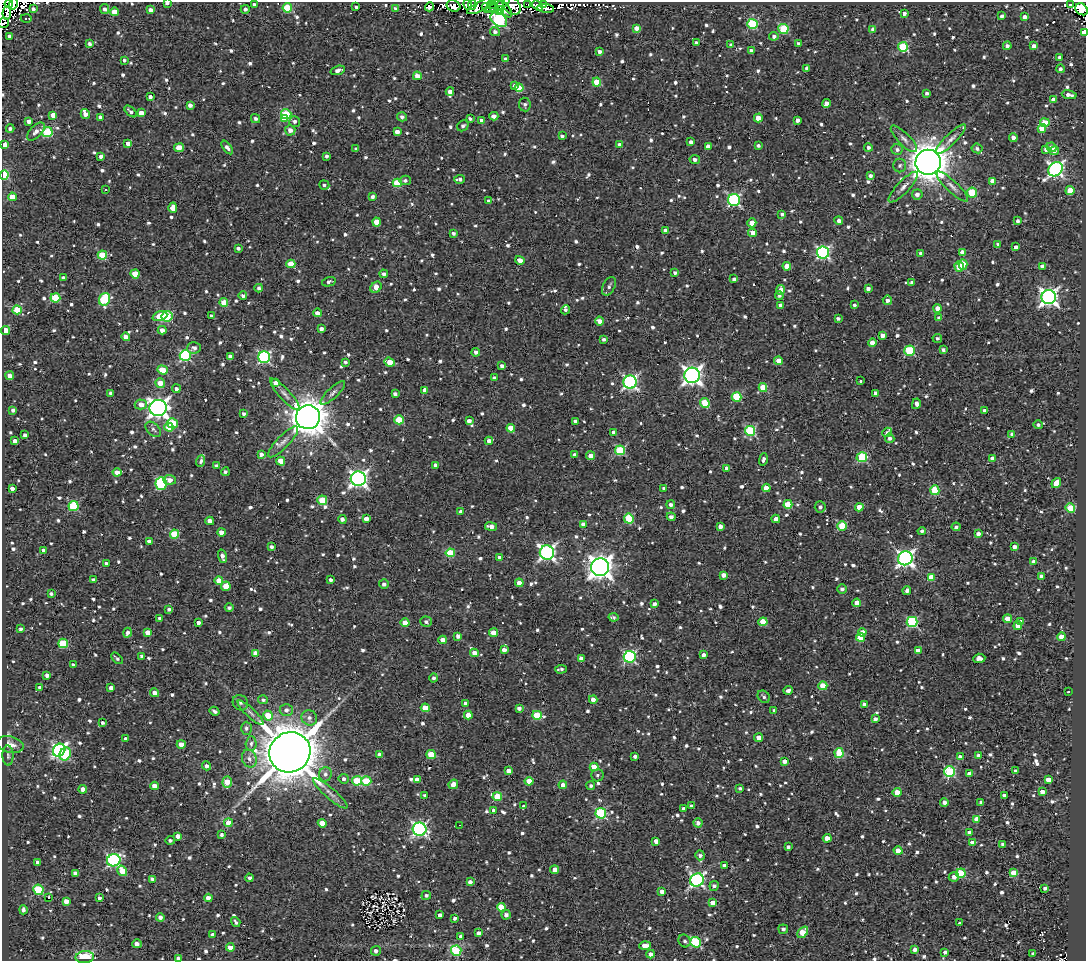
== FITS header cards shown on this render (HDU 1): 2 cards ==
NAXIS1  =                 1084
NAXIS2  =                  959

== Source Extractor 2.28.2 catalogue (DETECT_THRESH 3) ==
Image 1084 x 959 px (HDU 1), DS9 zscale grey, 1 PNG px = 1 image px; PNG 1088 x 963 px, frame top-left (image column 1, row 959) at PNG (2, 2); each listed source drawn as its Kron ellipse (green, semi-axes under 4 px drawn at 4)
Background 2.56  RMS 4.9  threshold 14.7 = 3 sigma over >= 5 px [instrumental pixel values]
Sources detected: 1219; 6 with non-positive FLUX_AUTO (blend fragments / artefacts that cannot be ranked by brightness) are neither listed nor drawn; of the other 1213, the 500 brightest by FLUX_AUTO listed and drawn (713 fainter detections omitted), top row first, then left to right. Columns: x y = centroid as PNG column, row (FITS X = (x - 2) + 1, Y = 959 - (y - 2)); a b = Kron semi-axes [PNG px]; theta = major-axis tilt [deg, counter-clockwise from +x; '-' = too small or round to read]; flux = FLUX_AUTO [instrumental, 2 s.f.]
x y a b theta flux
14 3 6 3 78 5.9e+03
167 3 4 3 - 2.1e+03
9 4 4 3 - 7.9e+03
472 4 5 4 - 4.6e+03
491 4 3 3 - 2.1e+03
528 4 3 2 - 1.4e+03
544 4 3 3 - 1.1e+04
254 5 4 3 - 1.1e+03
468 5 5 4 - 6.3e+03
482 5 16 5 27 6.9e+03
497 5 14 5 25 2.2e+03
1070 5 3 3 - 2.1e+03
454 6 7 5 -22 3.2e+03
512 6 10 7 -48 1.0e+04
537 6 6 3 -36 8.0e+03
356 7 3 3 - 8.0e+02
429 7 4 4 - 1.6e+03
287 8 5 5 - 1.2e+04
395 8 4 4 - 8.4e+02
486 8 5 3 - 3.7e+03
546 8 8 4 -6 1.2e+03
33 9 4 3 - 1.2e+03
105 9 5 4 - 1.2e+03
245 9 4 4 - 9.8e+02
505 9 10 5 -50 2.0e+03
1081 9 7 5 -44 4.3e+04
150 10 4 4 - 1.9e+03
499 11 4 3 - 2.0e+03
114 12 4 4 - 4.9e+03
7 13 6 3 87 2.9e+03
904 13 3 3 - 1.0e+03
1002 16 4 3 - 9.4e+02
1025 17 4 3 - 1.7e+03
26 18 5 3 - 9.0e+02
499 19 9 6 -37 5.8e+04
4 23 5 5 - 1.5e+04
752 24 5 5 - 2.3e+04
637 28 4 4 - 2.4e+03
783 29 5 5 - 2.0e+04
873 29 4 4 - 2.1e+03
495 32 5 4 - 1.1e+03
1084 32 4 3 - 6.5e+03
10 36 4 3 - 1.3e+03
774 36 4 4 - 1.2e+03
696 43 4 4 - 1.2e+03
798 43 3 3 - 8.3e+02
90 44 4 4 - 1.0e+03
731 45 4 3 - 9.3e+02
1007 46 4 4 - 1.3e+03
1034 46 4 4 - 1.8e+03
903 47 5 5 - 2.2e+04
751 51 4 4 - 1.6e+03
599 52 4 4 - 1.1e+03
1060 57 4 3 - 1.2e+03
506 59 4 3 - 1.9e+03
124 60 3 3 - 8.3e+02
807 68 4 4 - 1.3e+03
1060 69 4 4 - 9.5e+02
338 70 7 4 18 1.7e+03
417 76 4 4 - 3.2e+03
597 82 4 4 - 8.1e+03
514 85 4 3 - 1.3e+03
519 88 4 4 - 9.9e+03
450 91 4 4 - 1.7e+03
927 93 3 3 - 8.9e+02
1069 95 7 3 -11 1.8e+03
150 97 4 3 - 1.3e+03
1053 100 4 4 - 2.8e+03
826 103 4 4 - 2.8e+03
525 104 7 6 - 8.0e+02
190 105 4 4 - 1.5e+03
131 111 7 4 -42 1.2e+03
141 113 4 4 - 2.4e+03
85 114 5 4 - 2.1e+03
286 114 5 5 - 2.0e+04
53 115 4 4 - 3.1e+03
494 116 4 4 - 1.5e+03
100 117 4 3 - 9.8e+02
402 117 5 4 - 1.1e+03
758 118 4 4 - 3.9e+03
256 119 5 4 - 9.7e+02
284 119 4 4 - 4.6e+03
470 119 4 3 - 9.6e+02
482 120 4 4 - 1.3e+03
797 120 4 3 - 1.5e+03
29 121 4 3 - 1.7e+03
295 121 5 5 - 1.2e+03
1045 123 5 4 - 1.0e+04
463 126 6 5 - 8.5e+02
1042 128 4 4 - 5.3e+03
10 129 4 4 - 9.6e+02
290 130 5 5 - 2.0e+03
36 132 11 6 46 2.1e+03
47 132 5 5 - 1.9e+04
397 132 4 4 - 2.4e+03
562 136 4 3 - 8.7e+02
1013 138 4 4 - 1.6e+03
904 139 17 6 -45 1.8e+03
951 139 20 5 44 1.9e+03
691 142 4 4 - 1.4e+03
128 143 4 4 - 2.4e+03
4 145 4 4 - 2.2e+03
620 145 4 4 - 2.6e+03
708 146 4 4 - 2.7e+03
758 146 4 3 - 8.0e+02
227 147 8 4 -52 1.4e+03
868 147 4 4 - 9.8e+02
1051 147 5 4 - 2.4e+03
179 148 5 4 - 5.8e+03
977 148 5 4 - 1.0e+03
356 149 4 3 - 8.0e+02
1046 149 4 4 - 1.5e+03
897 150 5 5 - 1.2e+03
1054 151 5 4 - 1.3e+03
101 156 4 3 - 1.4e+03
327 156 3 3 - 1.0e+03
695 159 5 4 - 1.1e+03
928 162 13 12 - 7.9e+05
900 166 7 6 - 9.7e+02
1055 169 8 6 44 9.5e+04
4 175 5 4 - 2.2e+04
870 176 4 4 - 1.2e+03
459 179 5 4 - 1.1e+03
405 180 5 4 - 9.6e+02
992 181 4 4 - 3.2e+03
397 183 4 4 - 1.1e+04
324 185 5 4 - 8.5e+02
952 186 21 5 -43 2.2e+03
903 187 20 6 46 2.4e+03
106 190 3 2 - 1.0e+03
1070 190 4 4 - 7.7e+03
972 193 5 5 - 1.7e+04
917 194 5 5 - 1.5e+03
12 197 4 4 - 5.6e+03
372 197 4 3 - 1.0e+03
734 200 6 6 - 5.0e+04
489 201 4 4 - 1.3e+03
173 208 5 4 - 2.7e+03
782 214 4 4 - 9.2e+02
839 221 4 4 - 1.5e+03
1018 221 4 3 - 1.1e+03
377 222 4 4 - 4.2e+03
752 223 4 4 - 3.5e+03
666 230 4 3 - 1.9e+03
453 233 3 3 - 9.5e+02
753 233 4 4 - 3.1e+03
998 244 4 3 - 8.3e+02
1016 247 4 3 - 1.6e+03
238 248 4 3 - 9.4e+02
823 252 6 6 - 5.9e+04
962 252 4 4 - 2.8e+03
920 253 3 3 - 8.2e+02
102 255 4 4 - 1.3e+04
520 260 5 4 - 2.8e+03
291 264 4 4 - 8.5e+03
963 264 5 4 - 5.7e+03
787 266 4 4 - 3.2e+03
1042 266 4 3 - 1.7e+03
959 267 5 4 - 7.8e+03
675 273 4 3 - 8.6e+02
135 274 4 4 - 6.5e+03
384 274 4 4 - 1.2e+03
63 278 4 3 - 8.0e+02
734 279 4 3 - 1.1e+03
329 282 7 4 15 1.0e+03
912 282 4 4 - 8.7e+02
609 286 10 6 62 1.0e+03
376 287 6 5 - 4.1e+03
259 288 4 4 - 9.5e+02
868 288 4 3 - 1.3e+03
781 290 5 4 - 2.9e+03
779 295 4 4 - 1.0e+03
243 296 4 3 - 8.9e+02
1049 297 7 7 - 1.5e+05
55 298 5 4 - 1.5e+04
104 299 6 5 - 2.4e+04
887 300 5 4 - 1.4e+03
224 302 4 4 - 7.0e+03
780 305 4 3 - 1.1e+03
854 305 3 3 - 9.1e+02
938 308 4 4 - 2.8e+03
17 310 4 4 - 1.1e+04
565 310 4 4 - 8.6e+02
318 313 4 3 - 1.6e+03
160 316 7 4 20 5.9e+03
167 316 5 5 - 2.3e+04
211 316 3 3 - 8.3e+02
939 318 4 3 - 1.3e+03
838 319 3 3 - 9.2e+02
599 321 4 4 - 2.6e+03
321 329 4 3 - 1.3e+03
6 330 4 4 - 5.2e+03
162 330 4 4 - 1.9e+03
882 335 4 4 - 2.4e+03
126 337 4 4 - 2.1e+03
937 338 5 4 - 8.4e+02
604 339 3 3 - 8.0e+02
872 343 4 4 - 2.7e+03
194 348 7 6 - 1.1e+03
943 350 4 3 - 8.3e+02
909 351 5 5 - 2.4e+04
476 352 4 4 - 1.3e+03
185 356 5 5 - 3.9e+04
230 356 4 4 - 1.6e+03
264 357 6 6 - 5.0e+04
779 361 4 4 - 3.7e+03
346 362 3 3 - 8.1e+02
389 362 5 4 - 5.0e+03
502 366 4 3 - 1.4e+03
162 370 5 4 - 9.4e+03
692 375 8 7 - 1.6e+05
10 376 4 4 - 2.0e+03
494 378 4 4 - 8.2e+02
860 381 3 3 - 1.5e+03
630 382 6 6 - 8.0e+04
160 383 5 4 - 3.9e+03
275 383 4 4 - 2.0e+03
763 388 4 4 - 9.1e+03
176 389 4 4 - 1.0e+03
425 390 4 4 - 2.5e+03
111 393 4 3 - 9.9e+02
333 393 16 5 44 1.3e+03
875 393 3 3 - 1.3e+03
285 394 21 5 -47 1.9e+03
395 394 4 3 - 1.0e+03
736 397 5 4 - 1.8e+04
705 403 5 4 - 9.6e+03
141 404 6 5 - 2.9e+03
916 404 5 4 - 1.7e+03
158 408 8 8 - 1.8e+05
13 410 4 4 - 1.1e+03
984 410 4 3 - 1.2e+03
244 414 4 4 - 8.4e+02
308 417 12 12 - 7.1e+05
399 420 4 4 - 1.2e+04
469 421 4 3 - 1.5e+03
575 421 4 4 - 8.9e+02
173 423 5 4 - 1.3e+04
1038 425 5 4 - 8.7e+02
169 427 5 4 - 6.3e+03
511 428 4 4 - 6.3e+03
153 429 9 6 -44 1.1e+03
750 431 5 5 - 2.8e+04
614 432 4 4 - 2.5e+03
887 432 5 4 - 9.4e+02
1012 434 4 4 - 1.3e+03
25 435 4 3 - 9.9e+02
890 438 4 4 - 1.3e+03
15 441 4 4 - 2.5e+03
489 441 4 3 - 1.7e+03
283 442 20 6 46 2.3e+03
620 450 5 5 - 2.3e+04
261 454 4 4 - 1.6e+03
575 455 4 4 - 1.5e+03
590 456 4 4 - 2.8e+03
862 457 5 5 - 2.1e+04
763 459 6 4 77 1.1e+03
993 459 4 4 - 3.3e+03
201 461 6 4 70 8.1e+02
281 461 4 4 - 5.3e+03
436 465 4 4 - 2.0e+03
217 466 4 3 - 1.4e+03
727 468 4 3 - 2.0e+03
117 472 4 4 - 2.8e+03
225 472 4 3 - 9.7e+02
358 479 7 7 - 1.3e+05
170 480 6 5 - 2.5e+03
1056 483 5 4 - 4.7e+03
161 484 6 5 - 3.1e+04
12 488 4 4 - 1.9e+03
664 488 4 3 - 9.7e+02
766 488 4 4 - 5.0e+03
935 490 5 4 - 1.6e+04
322 500 5 4 - 1.2e+04
788 504 4 4 - 1.1e+04
671 505 4 4 - 1.2e+03
74 506 5 5 - 2.0e+04
820 507 5 5 - 9.6e+02
859 507 4 4 - 3.8e+03
1070 508 5 4 - 1.4e+04
461 512 4 3 - 1.4e+03
671 517 4 4 - 1.3e+03
342 519 4 4 - 1.5e+03
366 519 4 3 - 1.9e+03
629 519 5 5 - 1.7e+04
776 519 4 4 - 3.3e+03
210 521 4 4 - 2.7e+03
583 524 4 4 - 2.3e+03
491 526 6 4 -9 2.7e+03
720 526 4 4 - 1.9e+03
842 526 5 4 - 1.3e+04
956 527 4 3 - 8.5e+02
922 531 4 4 - 9.1e+02
221 532 4 4 - 3.5e+03
175 534 4 4 - 1.1e+04
978 534 4 4 - 1.6e+03
149 541 4 3 - 9.8e+02
272 547 4 4 - 9.4e+02
1014 547 4 3 - 1.8e+03
43 551 4 4 - 2.2e+03
547 552 7 7 - 1.0e+05
450 553 4 4 - 1.3e+04
222 556 7 3 -73 1.7e+03
500 558 4 3 - 1.8e+03
905 558 7 7 - 1.3e+05
1034 562 4 3 - 2.4e+03
106 563 3 3 - 1.0e+03
600 567 9 9 - 3.1e+05
723 575 4 4 - 2.1e+03
1041 576 4 4 - 2.2e+03
931 577 4 4 - 3.9e+03
93 580 4 3 - 8.7e+02
331 580 3 3 - 1.0e+03
219 581 4 4 - 4.8e+03
519 583 4 4 - 3.5e+03
384 584 5 4 - 1.3e+03
226 586 5 4 - 5.0e+03
842 589 5 4 - 1.3e+03
907 590 4 3 - 1.2e+03
51 594 4 3 - 8.9e+02
857 603 4 4 - 4.4e+03
654 604 4 4 - 1.2e+03
229 607 4 4 - 9.1e+02
169 609 4 3 - 8.1e+02
613 617 5 3 - 8.1e+02
160 618 4 3 - 1.2e+03
1008 619 4 4 - 5.9e+03
1021 621 4 3 - 1.2e+03
405 622 4 4 - 4.4e+03
426 622 6 5 - 8.5e+02
763 622 4 4 - 9.3e+03
912 622 5 5 - 3.1e+04
198 623 4 3 - 1.4e+03
1018 626 4 4 - 3.0e+03
20 629 3 3 - 8.8e+02
148 632 4 4 - 3.5e+03
862 632 4 4 - 2.7e+03
127 633 5 4 - 1.3e+03
494 633 4 4 - 5.2e+03
458 636 4 4 - 1.6e+03
860 637 4 4 - 9.1e+03
1061 637 4 4 - 4.1e+03
443 640 4 4 - 2.9e+03
63 643 5 4 - 1.5e+04
504 650 4 4 - 2.0e+03
918 651 4 4 - 3.1e+03
255 653 4 4 - 2.1e+03
474 653 4 4 - 2.6e+03
704 655 4 3 - 1.4e+03
142 656 4 4 - 8.8e+02
630 657 6 6 - 4.3e+04
117 658 7 4 -43 8.0e+02
581 658 4 4 - 2.0e+03
979 658 6 4 5 1.7e+03
73 665 4 3 - 1.1e+03
561 669 6 3 6 9.2e+02
47 675 4 3 - 1.7e+03
434 678 4 4 - 9.7e+02
823 686 4 4 - 8.1e+03
40 687 4 3 - 1.3e+03
111 688 4 4 - 1.2e+03
788 690 5 3 - 1.2e+03
1068 692 3 3 - 2.0e+03
155 693 4 4 - 2.3e+03
764 697 7 5 -46 8.3e+02
593 699 4 4 - 2.2e+03
263 700 5 4 - 8.1e+02
240 703 8 7 - 1.1e+03
465 703 4 4 - 1.7e+03
864 704 4 3 - 1.5e+03
425 708 4 4 - 6.5e+03
519 708 4 3 - 1.4e+03
286 710 6 6 - 1.3e+03
215 711 5 3 - 9.7e+02
774 711 3 3 - 8.8e+02
251 713 17 4 -43 1.6e+03
468 715 4 4 - 4.3e+03
537 715 5 4 - 1.3e+04
268 716 5 4 - 6.7e+03
309 718 8 7 - 1.5e+03
875 719 4 3 - 1.2e+03
103 723 4 4 - 9.3e+02
246 728 6 5 - 1.1e+03
758 738 4 4 - 2.3e+03
125 739 3 3 - 8.9e+02
181 744 4 4 - 4.2e+03
251 744 7 5 87 1.2e+03
10 745 13 8 -14 3.0e+03
59 750 7 5 51 6.6e+04
290 752 21 20 - 1.6e+06
839 753 5 4 - 1.2e+04
65 754 7 5 66 2.4e+04
380 754 4 4 - 1.7e+03
431 755 4 4 - 9.6e+03
978 755 4 3 - 1.3e+03
8 756 10 5 -89 8.1e+02
635 756 3 3 - 9.7e+02
960 757 4 4 - 1.9e+03
249 759 9 7 -68 1.8e+03
784 761 4 4 - 1.8e+03
206 766 4 4 - 1.2e+03
594 767 4 4 - 6.8e+03
508 771 4 4 - 2.5e+03
1015 771 4 4 - 1.9e+03
949 772 5 5 - 2.8e+04
325 774 7 6 - 1.3e+03
969 774 4 4 - 3.0e+03
597 775 6 6 - 8.3e+02
344 779 5 5 - 1.0e+03
1048 779 4 4 - 3.8e+03
417 780 4 4 - 2.6e+03
357 781 5 4 - 1.3e+04
366 781 5 5 - 1.3e+04
529 781 4 4 - 5.9e+03
227 782 6 4 87 6.7e+03
453 784 5 4 - 2.8e+03
563 785 4 4 - 2.2e+03
154 786 4 4 - 2.6e+03
591 786 4 4 - 8.1e+02
740 788 4 3 - 8.1e+02
83 789 4 4 - 2.8e+03
897 792 4 4 - 4.6e+03
1042 792 4 4 - 2.8e+03
330 793 22 5 -41 2.1e+03
425 795 4 3 - 8.0e+02
497 796 4 4 - 1.0e+04
1004 796 4 4 - 1.5e+03
944 802 4 4 - 1.5e+03
981 803 4 3 - 1.6e+03
523 806 3 3 - 7.9e+03
691 806 3 3 - 8.8e+02
683 809 3 3 - 8.7e+02
493 810 4 3 - 8.6e+02
601 813 5 5 - 3.2e+04
977 819 4 4 - 3.2e+03
228 823 4 4 - 6.3e+03
322 823 4 4 - 3.8e+03
698 823 4 4 - 1.4e+03
459 825 3 2 - 1.1e+03
420 829 7 6 - 8.5e+04
970 833 4 4 - 2.9e+03
222 835 4 3 - 9.3e+02
178 836 4 4 - 2.3e+03
827 838 4 4 - 3.7e+03
170 840 4 4 - 8.9e+02
656 841 4 4 - 2.6e+03
972 843 4 4 - 2.2e+03
1003 844 4 3 - 1.0e+03
788 847 4 4 - 9.3e+02
898 851 4 4 - 4.5e+03
700 855 5 4 - 1.1e+03
114 860 7 6 - 6.8e+04
38 862 4 3 - 1.5e+03
725 866 4 3 - 1.9e+03
555 870 4 4 - 2.8e+03
122 871 6 4 -56 4.7e+03
75 873 4 4 - 2.0e+03
961 873 5 4 - 1.7e+04
1014 873 4 4 - 8.7e+03
954 877 5 5 - 1.8e+03
249 878 4 4 - 1.1e+03
152 879 4 3 - 9.7e+02
697 880 7 6 - 8.0e+04
470 882 4 3 - 1.5e+03
714 886 5 4 - 1.1e+03
1045 888 4 3 - 9.6e+02
38 890 5 5 - 2.3e+04
662 891 4 4 - 1.8e+03
426 895 5 4 - 8.4e+02
49 898 3 3 - 1.9e+03
99 898 3 3 - 6.8e+03
208 898 4 4 - 2.2e+03
66 901 4 4 - 2.6e+03
713 903 4 4 - 2.9e+03
501 907 4 4 - 7.2e+03
23 910 4 3 - 1.3e+03
440 915 4 3 - 1.6e+03
506 915 4 4 - 1.6e+03
160 917 4 4 - 1.5e+03
455 918 4 4 - 1.1e+03
236 922 5 3 - 8.6e+02
959 923 3 2 - 2.5e+03
783 929 5 4 - 1.1e+03
803 932 6 4 50 8.9e+03
478 933 4 4 - 1.7e+03
213 935 4 4 - 2.7e+03
461 936 3 3 - 9.3e+02
685 941 6 5 - 8.7e+02
696 942 5 5 - 2.9e+04
137 944 5 4 - 2.1e+03
645 945 5 4 - 3.9e+03
230 947 4 4 - 3.6e+03
915 949 4 4 - 1.5e+03
376 951 5 5 - 1.3e+03
456 951 5 5 - 2.0e+04
945 952 3 3 - 9.9e+02
651 954 4 4 - 1.7e+03
1033 954 4 3 - 1.3e+03
85 957 9 6 4 1.2e+04
179 958 4 3 - 1.2e+03
At the frame edge (FLAGS 8, measured only in part): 7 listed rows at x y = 167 3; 1081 9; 4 23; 1084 32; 4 145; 4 175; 179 958
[713 fainter detections neither listed nor drawn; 6 non-positive-flux detections neither listed nor drawn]